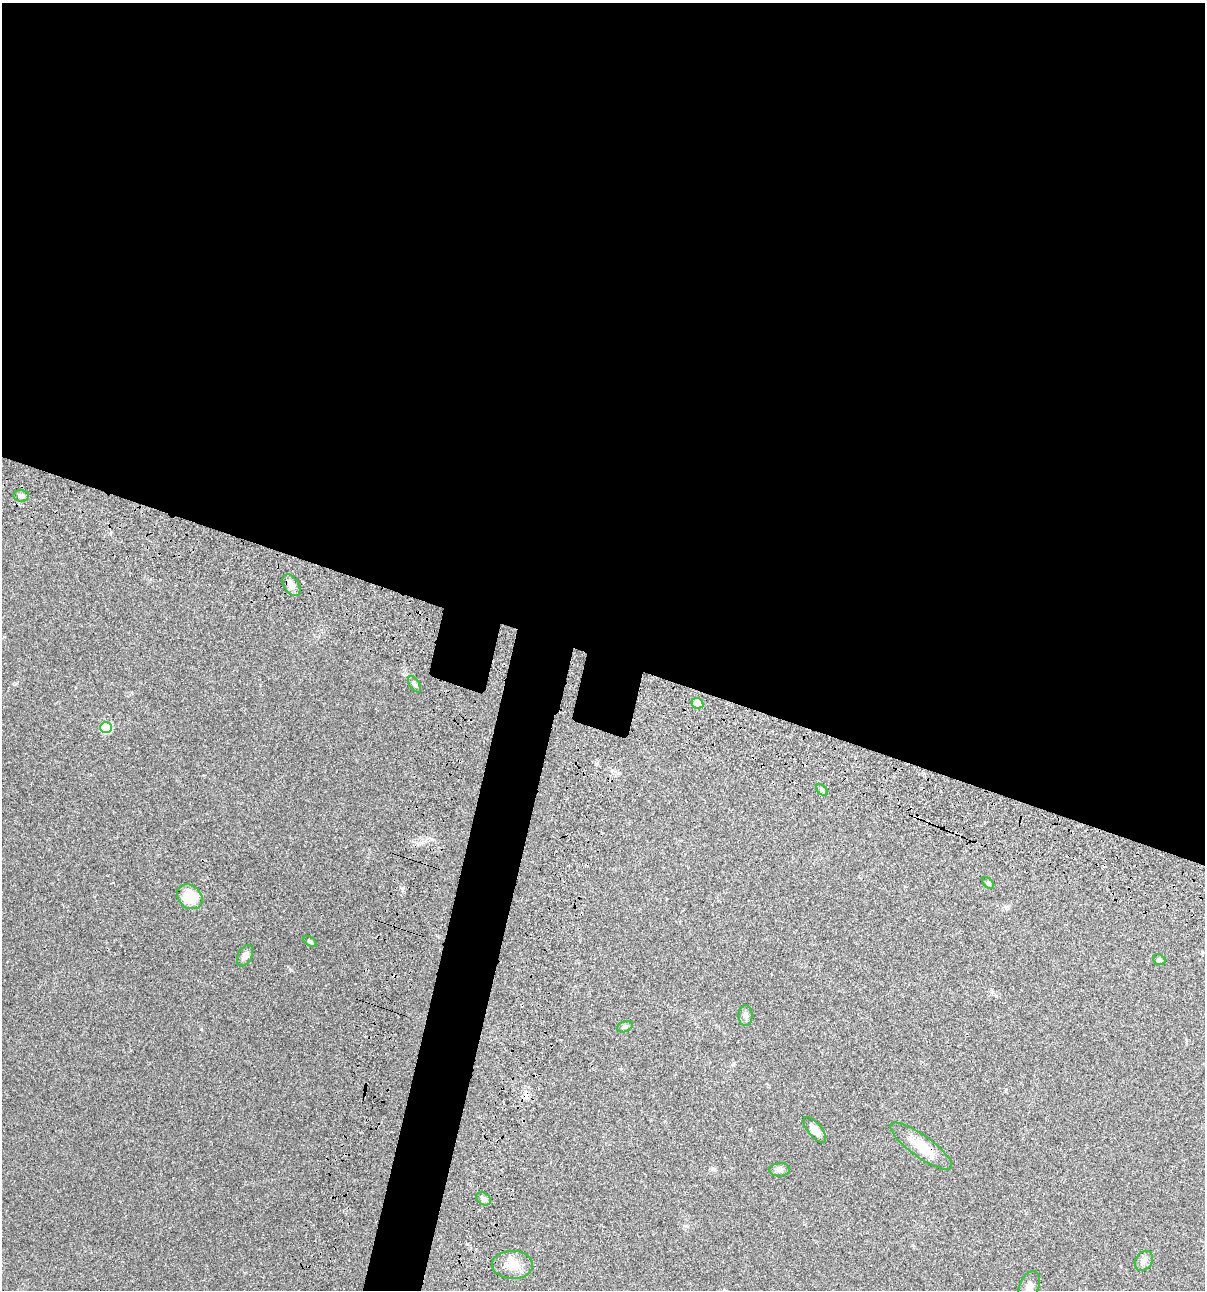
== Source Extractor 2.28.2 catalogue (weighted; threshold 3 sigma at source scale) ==
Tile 3 of 4 x 4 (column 3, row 1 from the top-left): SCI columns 2640-3842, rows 3985-5272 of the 5404 x 5390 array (HDU 1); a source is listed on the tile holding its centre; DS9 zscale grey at full resolution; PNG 1207 x 1292 px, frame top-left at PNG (2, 3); each listed source drawn as its Kron ellipse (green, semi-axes under 4 px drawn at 4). Shown black and unused: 54% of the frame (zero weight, under 3 of 4 exposures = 9% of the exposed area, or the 3 px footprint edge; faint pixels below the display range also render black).
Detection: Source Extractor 2.28.2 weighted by HDU 2 'WHT'; one run over the whole footprint, this tile lists its part. Background 0.0472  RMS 0.0054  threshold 0.0242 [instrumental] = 3 sigma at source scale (4.5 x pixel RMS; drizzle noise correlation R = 1.50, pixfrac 1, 0.05/0.05 arcsec/px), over >= 5 px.
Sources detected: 22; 2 cosmic-ray / hot-pixel residue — neither listed nor drawn; the other 20 listed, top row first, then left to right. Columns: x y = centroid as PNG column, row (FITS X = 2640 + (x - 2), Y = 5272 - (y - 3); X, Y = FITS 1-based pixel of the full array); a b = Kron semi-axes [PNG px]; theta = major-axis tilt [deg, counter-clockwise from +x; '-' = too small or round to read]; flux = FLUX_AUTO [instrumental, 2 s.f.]
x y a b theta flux
21 496 7 6 - 1.5
291 585 12 7 -58 3.8
415 684 9 5 -57 1.1
697 703 6 5 - 6.3
106 728 6 5 - 26
822 790 7 4 -44 0.83
988 883 7 4 -45 0.74
190 897 14 11 -43 13
310 941 7 4 -36 0.83
245 956 11 7 64 2.2
1159 960 6 5 - 1
746 1016 10 7 -90 1.7
625 1027 8 5 21 1.1
815 1130 15 7 -51 3.7
921 1146 37 11 -36 12
779 1170 10 6 1 1.7
483 1199 8 6 -34 1.8
1144 1261 10 8 56 2.2
512 1265 20 14 -1 7.2
1029 1287 16 9 69 3.6
Overlapping masked pixels (flux is a lower limit): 1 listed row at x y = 921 1146
Isophote crosses this tile's border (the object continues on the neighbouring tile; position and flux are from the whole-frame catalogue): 1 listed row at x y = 1029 1287
Unlisted compact peaks at least as high as the median listed source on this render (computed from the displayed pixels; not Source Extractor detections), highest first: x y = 201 1029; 467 1244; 290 970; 750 1129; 421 843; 714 1169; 734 1063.